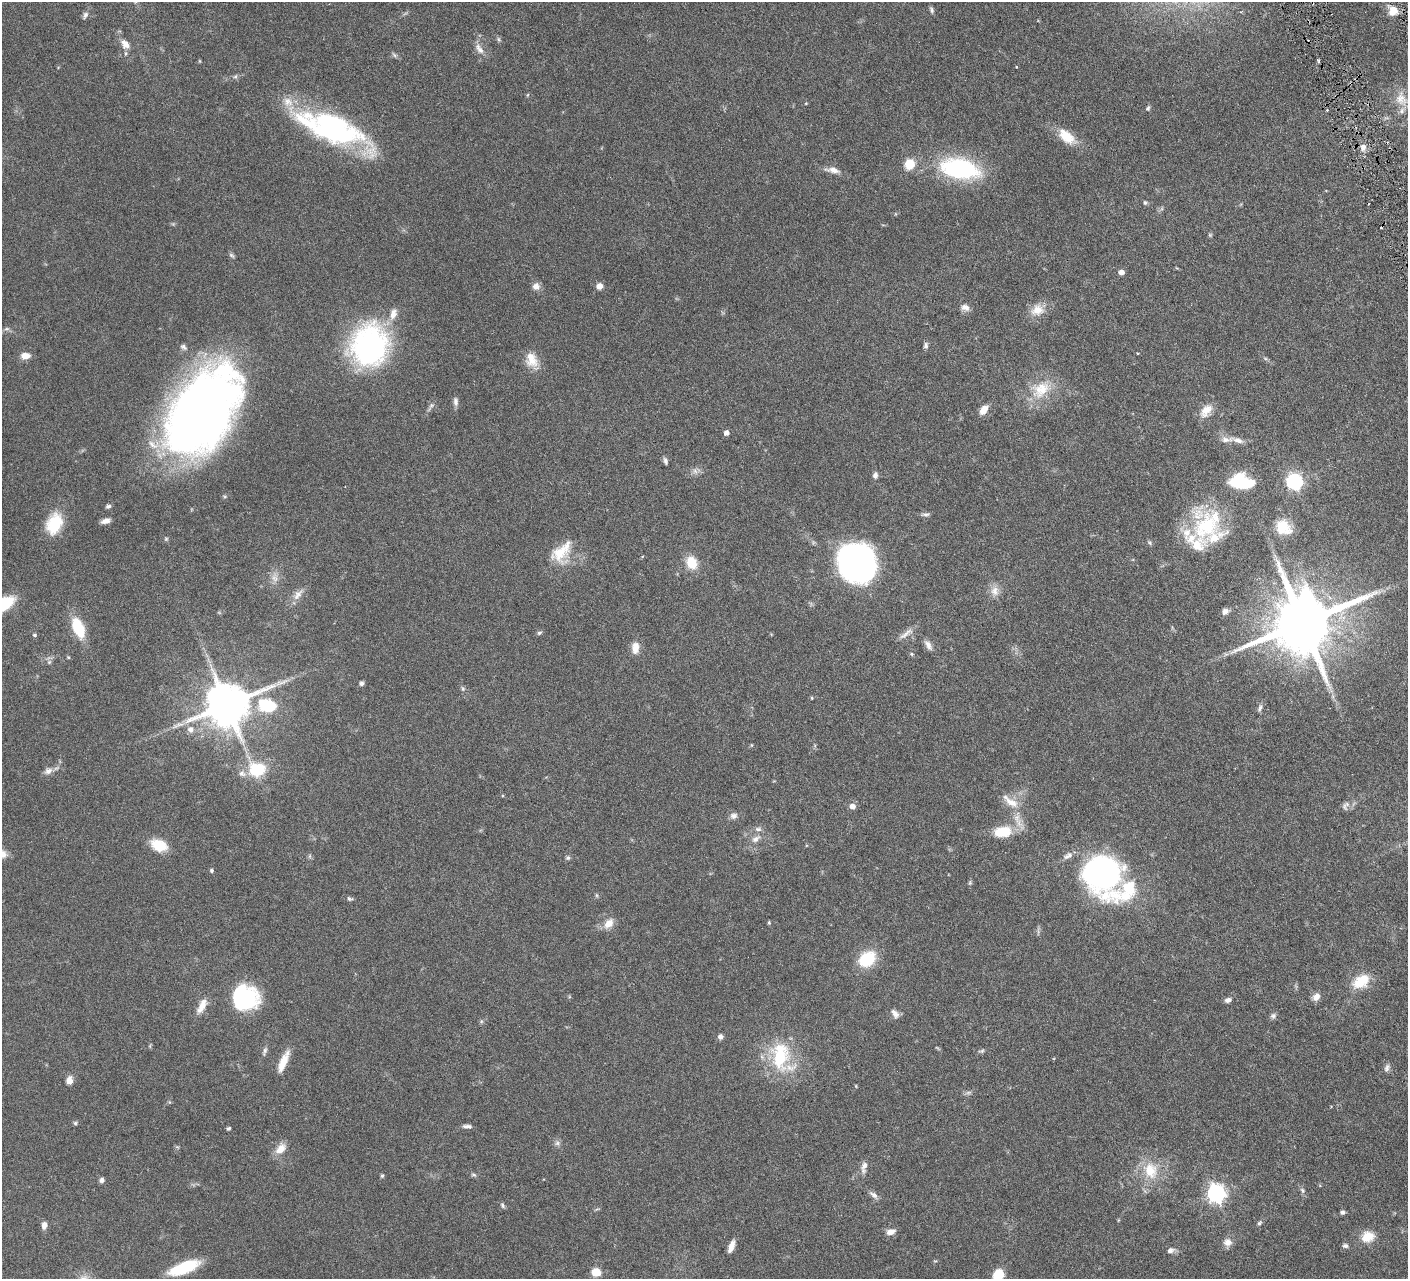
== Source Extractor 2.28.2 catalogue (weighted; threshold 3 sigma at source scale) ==
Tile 10 of 4 x 4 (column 2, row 3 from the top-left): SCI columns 1413-2818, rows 1582-2858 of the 5639 x 5584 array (HDU 1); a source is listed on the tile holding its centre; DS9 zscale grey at full resolution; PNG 1410 x 1281 px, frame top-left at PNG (2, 2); no overlay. Shown black and unused: <1% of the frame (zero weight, under 3 of 6 exposures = <1% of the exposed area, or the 3 px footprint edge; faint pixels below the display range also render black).
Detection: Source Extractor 2.28.2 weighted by HDU 2 'WHT'; one run over the whole footprint, this tile lists its part. Background 0.0705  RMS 0.0033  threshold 0.0136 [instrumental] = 3 sigma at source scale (4.09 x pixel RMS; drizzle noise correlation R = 1.36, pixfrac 0.8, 0.05/0.05 arcsec/px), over >= 5 px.
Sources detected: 161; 2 too faint to see at this stretch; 3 inside a brighter object's white glare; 1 cosmic-ray / hot-pixel residue — not listed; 10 inside a brighter listed object's ellipse — not listed separately; the other 145 listed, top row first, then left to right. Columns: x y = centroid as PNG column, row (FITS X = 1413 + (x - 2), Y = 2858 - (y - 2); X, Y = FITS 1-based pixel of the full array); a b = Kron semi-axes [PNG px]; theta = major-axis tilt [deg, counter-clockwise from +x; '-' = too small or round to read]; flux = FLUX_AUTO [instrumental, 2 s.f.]
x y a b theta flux
931 10 9 5 -74 0.64
1393 10 12 10 54 3.6
85 15 10 6 65 0.93
498 39 7 5 -73 0.52
125 44 12 8 -47 2.6
479 49 17 8 -55 2.2
394 55 9 5 -28 0.67
1016 67 3 2 - 0.27
235 76 6 5 - 0.58
527 95 5 3 - 0.27
1401 99 21 15 -55 4.7
806 103 5 3 - 0.24
1148 108 8 5 62 0.58
333 127 77 25 -24 66
1066 136 25 13 -40 6.5
1363 147 9 8 - 1.6
909 164 9 9 - 6.4
960 168 40 21 -11 37
833 170 21 8 -8 2.3
1145 203 6 5 - 0.49
232 255 9 5 -44 0.61
1121 272 5 5 - 2
536 286 9 9 - 1.8
599 286 6 6 - 2.1
965 307 12 8 -14 1.6
1037 310 19 15 18 4.1
7 329 8 4 8 0.57
369 345 46 40 73 57
926 345 8 5 81 0.78
183 347 10 7 -39 0.96
25 356 10 7 -1 2.7
1265 358 7 4 -19 0.44
531 360 22 14 -68 4.9
1041 389 31 22 34 9.9
456 401 11 6 -87 1.1
431 406 15 5 56 0.98
984 409 11 6 55 3.3
202 410 78 46 56 300
1206 411 20 11 50 3.7
726 433 5 5 - 1.4
1238 440 17 7 -18 2.1
665 461 8 5 -72 0.77
695 471 8 5 -60 0.99
875 475 8 6 85 1.2
1239 481 19 15 -11 15
1294 482 7 7 - 77
108 506 7 5 18 0.62
925 514 12 5 5 0.84
106 521 10 5 14 1.6
54 524 24 16 69 12
1207 525 44 34 40 26
1283 527 20 16 -40 6.3
166 539 5 5 - 0.43
561 552 34 19 47 8.6
692 563 13 10 -69 6.8
857 563 29 26 -51 120
275 577 15 11 -84 2.5
995 591 14 11 -86 2.7
298 594 20 9 50 2.6
3 604 20 10 33 16
1225 611 8 7 - 1.4
1303 623 19 16 26 3000
78 628 20 10 -67 11
539 633 7 5 17 0.55
906 634 24 6 36 2
35 635 5 4 - 0.48
928 645 15 7 -56 1.6
635 648 15 10 87 2.8
911 654 5 4 - 0.4
1226 654 7 4 18 0.67
68 657 5 4 - 0.32
49 662 7 5 45 0.65
362 683 5 5 - 0.74
463 689 7 5 -89 0.55
812 698 4 3 - 0.25
227 705 13 12 - 1300
267 705 21 14 -13 13
1260 708 12 5 72 0.94
191 729 9 9 - 1.7
751 745 5 4 - 0.28
257 769 21 18 -3 12
48 771 12 9 27 1.7
1010 801 29 10 -36 4.4
852 806 6 6 - 2
1345 806 14 8 61 1.4
734 816 10 9 - 1.3
1018 821 27 9 -65 3.8
1002 832 20 11 7 8.5
756 839 15 8 36 2.2
159 845 19 13 -23 6.8
310 856 6 4 71 0.43
1067 856 14 7 30 1.6
568 858 6 6 - 0.58
211 870 6 5 - 0.46
1101 873 31 31 - 83
970 883 7 5 71 0.44
596 895 6 4 -89 0.42
350 899 8 5 -13 0.66
609 923 16 11 48 3.1
769 923 5 4 - 0.43
867 959 22 16 38 11
1361 981 21 13 35 7.9
1316 997 9 7 54 2.1
243 998 28 23 5 26
1228 1000 8 6 17 1.1
202 1006 22 9 62 3.3
895 1014 14 8 -55 1.6
1273 1016 8 7 - 0.84
481 1021 6 4 -72 0.42
720 1037 6 6 - 1.1
265 1051 14 5 71 0.93
981 1051 8 5 10 0.56
780 1056 42 26 -89 19
283 1062 25 7 67 5
1387 1068 11 7 67 1.1
69 1080 9 7 80 2.1
856 1086 5 3 - 0.24
968 1093 10 5 7 0.75
1331 1106 3 3 - 0.22
75 1123 6 5 - 0.49
467 1126 12 5 -3 0.99
229 1128 5 4 - 0.47
557 1143 8 7 - 0.93
281 1148 17 10 46 3.2
864 1165 14 8 67 1.8
1150 1170 25 19 -70 9.5
474 1175 8 5 -18 0.57
382 1176 5 4 - 0.47
102 1180 6 6 - 0.93
1302 1190 8 6 -55 0.76
1216 1194 7 7 - 120
874 1195 13 6 -41 1.4
503 1205 7 5 -68 0.6
1342 1212 5 5 - 0.79
1259 1223 7 5 51 0.55
44 1225 8 6 80 1.6
891 1232 10 7 17 2.1
1368 1237 17 14 15 4.8
1228 1242 10 10 - 2.1
731 1246 13 6 69 2.2
1345 1246 7 6 - 0.83
1170 1250 9 6 21 1.3
184 1267 29 10 21 15
596 1272 9 8 - 4.1
998 1275 12 11 - 6.1
Isophote crosses this tile's border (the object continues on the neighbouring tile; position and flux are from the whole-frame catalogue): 2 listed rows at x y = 3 604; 998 1275